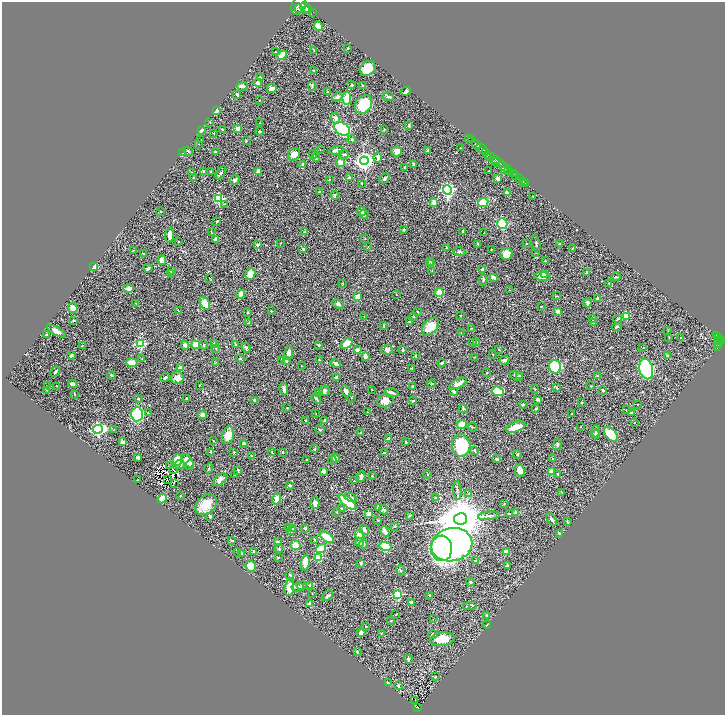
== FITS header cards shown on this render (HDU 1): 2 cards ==
NAXIS1  =                 1445
NAXIS2  =                 1425

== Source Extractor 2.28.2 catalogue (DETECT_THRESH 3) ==
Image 1445 x 1425 px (HDU 1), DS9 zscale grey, zoomed out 1/2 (1 PNG px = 2 x 2 image px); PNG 727 x 717 px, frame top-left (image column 1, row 1425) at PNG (2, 2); each listed source drawn as its Kron ellipse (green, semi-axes under 4 px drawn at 4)
Background 1.95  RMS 0.039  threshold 0.118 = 3 sigma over >= 5 px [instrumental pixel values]
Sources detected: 480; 44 cannot appear on this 1/2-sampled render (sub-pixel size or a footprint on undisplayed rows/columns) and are neither listed nor drawn; the other 436 listed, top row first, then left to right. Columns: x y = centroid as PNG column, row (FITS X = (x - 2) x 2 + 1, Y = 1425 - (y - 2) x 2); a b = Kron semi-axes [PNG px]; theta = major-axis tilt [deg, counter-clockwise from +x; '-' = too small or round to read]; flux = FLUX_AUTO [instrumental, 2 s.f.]
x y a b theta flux
299 5 10 7 65 14000
305 8 6 4 -79 7800
299 9 3 3 - 2500
308 9 5 2 - 4300
313 12 2 2 - 200
318 26 5 3 - 65
348 48 2 2 - 5.7
314 50 4 2 - 4.4
275 52 2 1 - 3.6
282 55 5 3 - 160
368 68 8 6 39 89
313 70 3 2 - 3.2
260 77 2 2 - 19
258 83 4 3 - 23
352 85 4 3 - 8.6
363 85 2 2 - 3.2
242 86 6 4 5 21
312 86 5 3 - 8.8
272 89 5 3 - 44
406 91 5 3 - 14
328 92 3 2 - 5.8
237 94 3 2 - 15
337 97 5 3 - 16
388 97 6 3 -5 16
347 98 7 4 89 150
260 100 2 2 - 3.2
364 104 10 8 54 280
216 111 3 3 - 32
336 118 5 4 - 26
210 122 2 1 - 2.8
259 123 2 1 - 2.3
409 125 3 2 - 10
238 128 3 3 - 44
222 129 2 2 - 5.8
342 129 8 6 -33 400
201 130 3 3 - 51
384 130 3 2 - 5.3
259 131 4 2 - 8
214 133 2 1 - 3.3
469 138 2 1 - 93
352 139 4 3 - 8.4
201 140 2 2 - 5
246 140 3 2 - 4.4
471 140 2 1 - 80
199 144 2 2 - 2.5
476 145 5 2 - 3200
460 148 2 2 - 5.9
482 149 6 2 -36 3500
320 150 2 2 - 2.6
337 150 7 3 3 29
427 150 3 2 - 6.1
188 151 5 3 - 15
397 151 5 5 - 44
215 152 3 2 - 8.9
182 153 4 2 - 16
486 153 3 2 - 820
294 154 7 5 51 51
313 154 4 2 - 5.8
344 154 5 3 - 8.8
487 155 4 2 - 1100
491 156 4 3 - 2200
316 158 4 2 - 6.8
378 158 5 3 - 16
495 159 3 1 - 1000
364 161 4 4 - 3600
340 162 3 3 - 61
498 162 7 3 -19 3000
303 164 4 3 - 20
413 165 3 2 - 21
503 166 6 3 -42 7200
404 167 3 2 - 5.9
505 170 2 1 - 450
508 170 2 2 - 1300
204 171 3 2 - 14
258 171 4 3 - 29
489 171 3 2 - 3.9
191 172 4 2 - 5.1
211 172 3 2 - 3.8
511 172 4 2 - 2700
221 173 7 3 57 17
513 174 2 2 - 640
516 176 3 3 - 820
193 178 3 2 - 5.3
349 178 3 3 - 19
384 178 6 3 46 14
498 179 3 3 - 44
519 179 3 2 - 600
235 180 5 3 - 15
329 180 2 2 - 5.8
523 182 2 1 - 110
362 183 2 2 - 4.8
525 183 2 1 - 41
447 190 5 4 - 1600
319 191 2 2 - 2.9
507 193 4 2 - 14
335 195 4 3 - 8
532 196 2 2 - 3.6
219 199 3 3 - 620
434 202 4 3 - 47
483 202 5 4 - 220
225 204 3 2 - 4.6
160 212 3 2 - 3.8
361 212 4 4 - 36
364 214 4 3 - 17
217 221 3 3 - 7.3
502 224 5 5 - 540
404 230 3 3 - 10
463 231 3 2 - 4.1
211 232 3 2 - 3.1
305 232 3 3 - 11
484 232 2 1 - 2.1
170 235 7 3 86 50
365 238 2 2 - 3.8
216 239 3 3 - 35
178 242 2 1 - 3.6
280 243 3 2 - 2.7
527 243 2 2 - 7.5
478 244 3 2 - 5.1
536 244 9 3 -80 12
559 244 2 2 - 12
258 245 3 3 - 18
368 247 3 2 - 3.7
446 248 2 2 - 2.9
303 249 4 4 - 8.3
491 249 3 2 - 2.4
572 249 3 2 - 3.1
133 250 3 2 - 3.4
459 252 6 3 -20 9.4
536 252 3 3 - 4.7
143 253 2 2 - 4.3
507 254 6 6 - 74
162 260 5 3 - 57
430 261 3 2 - 3.8
545 261 3 2 - 4.9
432 263 3 3 - 5.2
93 267 3 2 - 100
148 268 4 3 - 15
482 269 3 2 - 10
171 271 3 2 - 11
432 271 4 3 - 6.2
586 272 2 2 - 14
171 273 3 3 - 7.1
250 274 6 5 - 53
545 274 4 3 - 60
493 277 3 3 - 29
542 277 8 3 -5 48
616 277 4 2 - 8.5
209 278 3 2 - 3.5
483 280 5 3 - 8.5
343 283 3 2 - 2.9
609 283 3 2 - 3.9
129 288 5 4 - 24
510 290 2 2 - 2.7
439 292 5 3 - 110
241 294 4 3 - 86
396 295 2 2 - 2.8
557 296 4 2 - 4.4
358 297 4 3 - 56
598 299 2 2 - 47
135 303 2 2 - 3.1
205 303 7 4 -67 100
587 303 4 3 - 13
338 304 6 3 -25 18
541 306 2 1 - 4.7
73 308 5 4 - 43
178 310 3 1 - 2.5
271 311 2 1 - 3.3
557 311 3 3 - 34
248 312 2 2 - 5.5
417 312 3 3 - 4.9
460 315 3 1 - 2.6
364 316 2 1 - 1.9
626 316 3 2 - 180
414 317 2 2 - 4
593 318 4 3 - 9.4
618 319 4 3 - 6.9
74 320 3 2 - 7
410 322 3 2 - 6.2
248 323 3 2 - 3.2
594 323 3 2 - 3.5
384 325 3 2 - 7.1
617 326 5 3 - 10
431 327 10 6 49 130
471 328 2 1 - 3.2
56 331 10 4 -29 36
668 331 4 2 - 4.2
461 333 2 2 - 2.7
46 335 3 2 - 11
716 336 4 2 - 320
669 337 3 2 - 2.7
681 338 3 2 - 7
719 338 3 2 - 560
722 341 4 2 - 1100
476 342 4 3 - 13
718 342 5 3 - 1000
214 343 3 2 - 5
347 343 6 4 38 110
473 343 3 3 - 7.5
140 344 3 3 - 670
185 345 4 3 - 37
195 345 3 3 - 110
204 345 4 3 - 6.7
236 345 3 3 - 7.2
319 345 3 3 - 11
82 346 3 2 - 4
643 347 3 2 - 3.1
246 348 5 3 - 9
717 348 2 1 - 66
216 349 2 2 - 2.2
357 349 3 3 - 22
387 350 6 4 -11 22
403 350 3 2 - 11
499 350 2 2 - 2.3
289 353 7 4 79 28
493 354 2 2 - 2.7
71 355 4 2 - 13
415 355 3 2 - 7.8
365 356 4 3 - 44
667 356 3 3 - 7
474 357 3 2 - 3.5
240 358 2 2 - 11
142 359 3 2 - 3.9
282 360 3 3 - 6.2
286 360 4 3 - 13
319 360 3 2 - 6.7
504 360 5 3 - 22
132 363 5 4 - 68
215 363 4 2 - 3.5
336 363 5 3 - 22
441 363 4 3 - 10
301 366 2 2 - 2.5
555 367 7 6 - 510
180 368 2 2 - 70
412 368 4 3 - 5.6
646 369 10 6 -78 1600
55 371 5 2 - 14
487 372 2 2 - 3.3
111 375 4 3 - 7.4
520 375 3 3 - 9
516 376 7 2 -21 8
597 376 3 2 - 3.7
165 378 5 3 - 10
177 378 6 6 - 45
336 378 3 3 - 30
431 383 4 3 - 6.9
73 384 5 3 - 17
458 384 10 4 27 63
199 385 2 2 - 4.1
47 386 2 1 - 2
57 386 2 1 - 2.7
591 386 3 2 - 3.1
412 387 3 2 - 7.8
557 388 4 3 - 7.9
284 389 6 3 -81 24
372 389 2 2 - 2.5
535 389 3 2 - 2.8
47 390 2 1 - 2.1
603 390 2 2 - 10
324 391 5 4 - 19
346 391 6 3 -66 36
454 391 4 2 - 19
498 391 6 4 -20 240
319 392 3 2 - 3.4
392 392 7 3 -19 26
75 394 3 2 - 3.4
138 398 4 2 - 5.9
187 398 2 2 - 4.7
316 398 5 3 - 12
351 398 2 2 - 2.8
538 399 3 3 - 15
255 400 4 3 - 21
385 401 8 6 14 60
413 401 4 3 - 7.1
582 402 3 3 - 6.2
523 404 2 2 - 12
638 404 2 1 - 3.5
287 408 3 1 - 2.8
463 409 4 4 - 8.7
536 409 3 3 - 7.7
626 410 3 2 - 3.6
368 412 3 2 - 3.4
632 412 3 2 - 12
148 413 3 2 - 3
137 414 7 6 - 480
316 414 2 2 - 2.3
572 414 2 2 - 3.4
202 415 4 4 - 31
305 420 3 3 - 5.1
325 421 2 2 - 34
634 423 2 1 - 3.1
462 424 5 4 - 89
581 426 2 2 - 2.9
473 427 5 2 - 7.4
515 427 10 5 20 82
98 429 5 4 - 1700
114 430 3 2 - 4.6
320 430 4 2 - 5.4
596 431 6 4 -90 12
361 433 3 3 - 5.7
596 434 4 3 - 9.9
611 434 9 5 -47 190
228 435 9 6 75 110
388 439 3 3 - 16
214 441 3 2 - 3.6
122 442 3 3 - 19
406 442 3 2 - 5.8
244 443 3 3 - 14
557 444 6 4 76 12
461 445 11 9 -86 380
314 449 3 3 - 4.3
474 450 3 2 - 9.5
211 452 4 2 - 7.1
234 452 3 2 - 4.6
272 452 2 2 - 4.3
283 452 2 2 - 14
384 453 2 2 - 23
517 454 4 3 - 6.9
251 456 3 2 - 4.1
138 458 3 2 - 23
335 458 5 3 - 32
553 458 2 2 - 3.3
497 459 3 3 - 16
178 460 6 4 83 150
307 460 2 2 - 3.8
332 460 4 2 - 19
188 461 7 4 -53 96
180 464 5 3 - 22
190 465 5 4 - 59
170 466 2 1 - 0.36
209 468 5 2 - 5.3
173 470 2 1 - 2.3
238 470 3 2 - 16
520 470 6 4 -74 57
324 471 3 3 - 34
551 471 2 2 - 69
235 474 2 2 - 6.1
427 474 3 2 - 2.6
558 474 3 2 - 6.1
372 476 3 3 - 3.8
361 477 5 3 - 16
137 480 3 2 - 7.1
167 480 2 1 - 1.4
220 480 8 4 43 35
354 481 2 2 - 4.6
174 484 2 1 - 4.1
290 485 3 2 - 16
457 490 9 2 -84 13
561 492 3 2 - 2.5
469 494 3 2 - 3.8
181 496 2 2 - 13
350 497 6 3 -20 17
435 498 4 3 - 9.4
162 499 5 4 - 66
277 499 6 4 77 54
348 502 10 4 -39 200
315 503 6 4 -89 35
504 504 2 2 - 2.7
206 505 12 9 42 130
379 507 3 3 - 32
341 508 3 2 - 3.3
384 510 5 3 - 19
336 512 3 2 - 2.7
516 513 2 2 - 77
368 514 2 2 - 87
509 514 4 3 - 8.2
210 516 3 2 - 17
409 516 3 2 - 5.3
489 516 11 3 6 17
461 519 6 6 - 38000
552 519 7 3 -56 16
378 520 2 2 - 5.5
567 522 3 2 - 3.4
395 526 3 2 - 8.6
289 527 3 2 - 4.2
305 528 4 2 - 12
292 529 4 3 - 16
291 530 5 3 - 20
364 530 5 3 - 20
385 532 5 3 - 39
559 533 3 2 - 12
359 534 5 4 - 46
327 537 8 4 -35 140
232 540 3 2 - 8.5
315 540 3 3 - 4.7
277 542 2 2 - 7.7
359 542 5 4 - 29
363 544 4 3 - 11
295 545 5 5 - 64
452 545 20 16 11 3600
386 546 6 4 -13 240
441 548 12 10 -89 2200
279 549 4 3 - 7.2
321 549 5 3 - 200
254 551 3 3 - 6.1
237 552 4 2 - 4.7
506 552 4 3 - 57
242 554 4 2 - 3.5
278 558 4 3 - 5.6
318 558 4 3 - 110
475 560 3 3 - 6.1
305 563 8 4 82 65
361 563 3 3 - 11
507 565 2 2 - 20
251 566 6 5 - 100
401 570 5 3 - 9.5
290 575 4 2 - 6
470 582 4 2 - 5.5
309 585 2 2 - 11
302 586 5 3 - 12
298 587 6 4 11 15
289 588 8 4 81 97
312 593 2 2 - 2.6
398 595 3 3 - 520
430 595 2 2 - 4.4
327 596 6 3 38 15
411 603 4 3 - 19
310 604 4 3 - 30
472 605 3 3 - 6.7
466 606 3 2 - 3.6
396 614 3 2 - 3.2
487 616 2 2 - 49
434 618 2 1 - 1.8
391 621 3 3 - 4.5
487 625 4 1 - 3.9
366 627 2 2 - 3.5
361 632 5 3 - 28
381 634 4 2 - 4.4
433 634 4 3 - 13
442 639 12 6 6 140
357 652 3 3 - 8.2
408 659 4 3 - 9.1
435 676 2 2 - 5.1
388 683 3 2 - 5
398 686 4 3 - 12
415 700 2 1 - 9.5
417 707 3 2 - 210
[44 sub-pixel or undisplayed-footprint detections neither listed nor drawn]